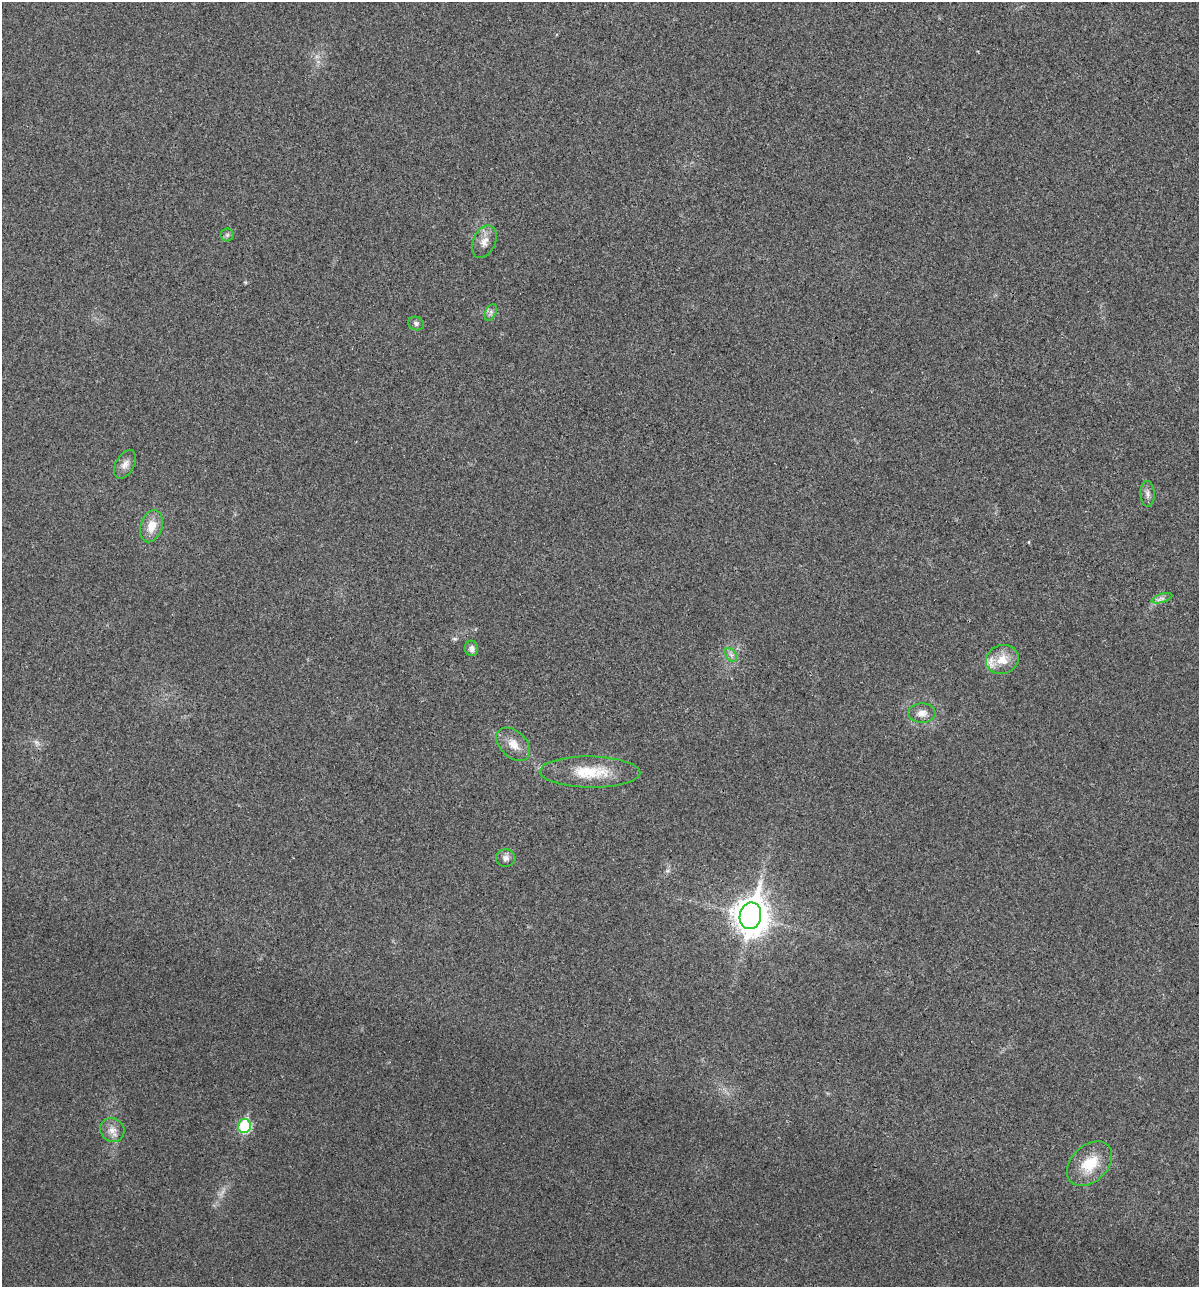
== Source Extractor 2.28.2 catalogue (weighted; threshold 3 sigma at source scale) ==
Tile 6 of 4 x 4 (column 2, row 2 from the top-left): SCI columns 1327-2523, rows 2579-3863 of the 5170 x 5154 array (HDU 1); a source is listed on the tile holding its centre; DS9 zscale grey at full resolution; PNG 1201 x 1289 px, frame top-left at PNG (2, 2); each listed source drawn as its Kron ellipse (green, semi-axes under 4 px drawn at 4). Shown black and unused: <1% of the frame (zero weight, under 3 of 4 exposures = <1% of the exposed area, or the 3 px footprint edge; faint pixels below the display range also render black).
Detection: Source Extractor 2.28.2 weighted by HDU 2 'WHT'; one run over the whole footprint, this tile lists its part. Background 0.0252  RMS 0.0059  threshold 0.0267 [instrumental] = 3 sigma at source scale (4.5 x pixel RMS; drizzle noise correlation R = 1.50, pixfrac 1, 0.05/0.05 arcsec/px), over >= 5 px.
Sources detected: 20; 1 inside a brighter listed object's ellipse — not listed separately; the other 19 listed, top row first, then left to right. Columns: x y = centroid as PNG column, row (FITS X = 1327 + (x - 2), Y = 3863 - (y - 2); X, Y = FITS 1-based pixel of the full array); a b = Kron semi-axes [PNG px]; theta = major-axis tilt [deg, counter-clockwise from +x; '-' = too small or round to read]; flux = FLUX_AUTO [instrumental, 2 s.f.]
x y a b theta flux
227 235 6 6 - 1.3
484 242 17 11 65 5.5
491 312 9 5 65 1.9
416 323 8 6 -21 1.7
125 464 15 9 62 3.9
1148 494 13 7 -88 2.7
151 526 16 11 72 8.8
1162 598 10 4 16 1.9
471 648 8 6 -73 3.1
731 655 8 5 -55 1.8
1002 660 16 14 20 9.8
922 713 14 9 -1 4.5
513 744 20 13 -44 7.9
590 772 50 15 -1 23
506 858 10 9 - 2.8
750 916 13 11 80 1000
244 1126 7 6 - 51
112 1130 12 11 - 5.1
1090 1164 26 18 44 17
Overlapping masked pixels (flux is a lower limit): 1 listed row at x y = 750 916